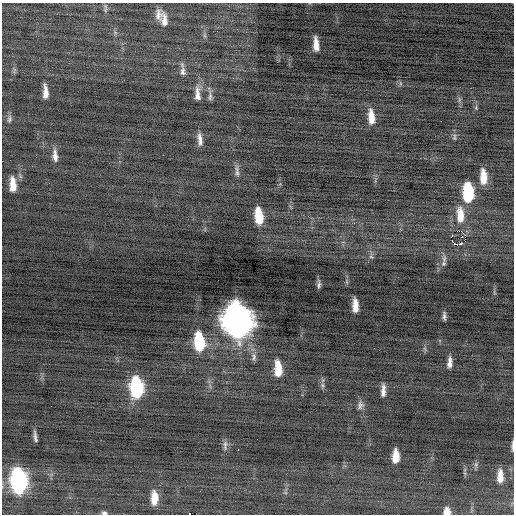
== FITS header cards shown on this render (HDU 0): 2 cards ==
NAXIS1  =                  512 / Axis length
NAXIS2  =                  512 / Axis length

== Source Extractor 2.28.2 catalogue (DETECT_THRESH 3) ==
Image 512 x 512 px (HDU 0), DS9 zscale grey, 1 PNG px = 1 image px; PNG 516 x 516 px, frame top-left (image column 1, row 512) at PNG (2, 3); no overlay
Background -0.25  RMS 0.77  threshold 2.32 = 3 sigma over >= 5 px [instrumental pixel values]
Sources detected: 57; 1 with non-positive FLUX_AUTO (blend fragments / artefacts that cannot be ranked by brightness) is not listed; the other 56 listed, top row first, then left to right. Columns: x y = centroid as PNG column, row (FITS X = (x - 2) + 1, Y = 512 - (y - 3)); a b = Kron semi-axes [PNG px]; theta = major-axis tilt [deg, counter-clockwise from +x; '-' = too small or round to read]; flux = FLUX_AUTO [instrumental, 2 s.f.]
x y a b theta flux
105 6 8 5 -72 130
158 15 16 9 86 380
164 20 17 7 -84 420
115 32 7 4 -20 94
316 44 15 6 -86 560
14 70 10 4 78 120
183 71 13 8 86 270
400 83 7 4 -72 83
45 92 16 5 -88 460
197 94 21 7 -88 450
210 96 16 5 -88 190
459 99 8 4 90 110
476 108 6 4 -80 75
371 117 16 7 -84 680
9 119 11 6 83 170
441 121 2 2 - 170
454 137 10 5 -87 120
200 139 16 5 -84 320
55 156 16 6 -85 350
237 171 16 6 -86 220
483 177 16 7 -88 860
13 185 15 6 -87 710
468 193 16 8 -87 3400
460 215 13 6 -88 720
259 216 16 7 -83 1500
465 235 3 2 - 730
452 236 3 2 - 91
461 243 3 3 - 94
455 244 3 2 - 64
371 257 8 5 -32 120
443 263 9 7 75 210
347 282 6 4 -71 82
319 284 9 4 87 150
355 306 12 5 -88 590
444 316 8 3 -87 150
237 320 18 12 -83 73000
199 342 16 8 -85 3200
425 349 7 4 -71 90
254 357 12 6 89 210
450 363 11 5 86 320
278 369 14 6 -87 1100
322 385 8 6 -73 140
137 388 17 9 -86 5300
383 390 13 5 89 340
360 405 11 9 79 250
35 437 11 3 -82 190
225 445 14 6 87 210
512 446 11 3 90 150
238 449 3 2 - 51
396 456 12 6 87 840
476 465 8 6 71 130
500 476 15 7 90 600
19 481 17 10 -85 12000
154 498 14 7 90 860
447 512 7 6 - 430
104 513 6 4 -3 120
At the frame edge (FLAGS 8, measured only in part): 3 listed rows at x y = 512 446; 447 512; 104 513
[1 non-positive-flux detection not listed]